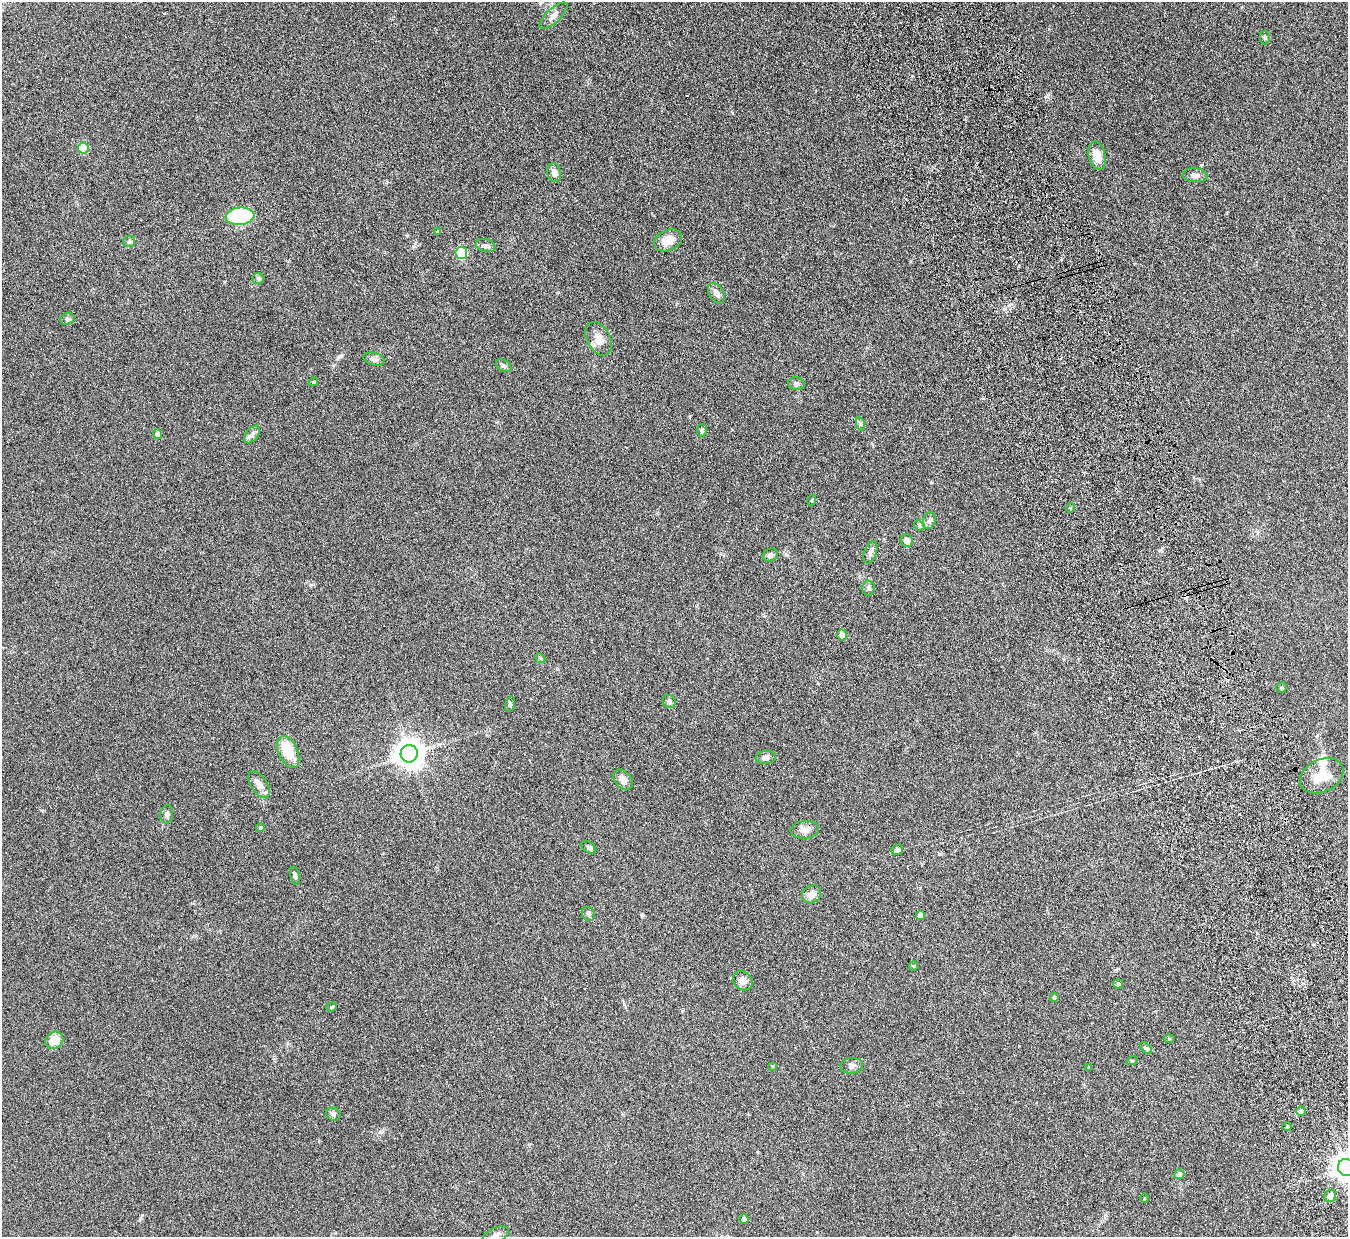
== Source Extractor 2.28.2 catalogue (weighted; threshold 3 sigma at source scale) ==
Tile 6 of 4 x 4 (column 2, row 2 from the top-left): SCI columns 1402-2747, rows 2644-3878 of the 5494 x 5412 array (HDU 1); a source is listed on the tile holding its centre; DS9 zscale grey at full resolution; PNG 1350 x 1239 px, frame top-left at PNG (2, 2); each listed source drawn as its Kron ellipse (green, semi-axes under 4 px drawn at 4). Shown black and unused: <1% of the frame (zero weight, under 4 of 7 exposures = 3% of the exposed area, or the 3 px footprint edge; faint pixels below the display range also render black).
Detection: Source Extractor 2.28.2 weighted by HDU 2 'WHT'; one run over the whole footprint, this tile lists its part. Background 0.229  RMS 0.0072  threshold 0.0293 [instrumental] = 3 sigma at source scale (4.09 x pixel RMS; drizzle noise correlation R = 1.36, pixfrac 0.8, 0.05/0.05 arcsec/px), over >= 5 px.
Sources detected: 77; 1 inside a brighter object's white glare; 2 cosmic-ray / hot-pixel residue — neither listed nor drawn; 1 inside a brighter listed object's ellipse — not listed separately; the other 73 listed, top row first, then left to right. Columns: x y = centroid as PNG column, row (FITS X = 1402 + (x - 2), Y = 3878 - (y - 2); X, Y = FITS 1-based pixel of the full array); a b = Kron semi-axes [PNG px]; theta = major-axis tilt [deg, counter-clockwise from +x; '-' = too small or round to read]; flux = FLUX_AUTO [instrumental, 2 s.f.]
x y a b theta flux
553 16 18 7 43 3.7
1265 38 7 5 90 1.1
83 148 5 5 - 21
1097 156 14 8 -77 8.1
554 173 9 7 -72 3.5
1195 175 12 7 -5 2.4
240 216 14 8 6 59
437 231 4 3 - 0.66
668 240 14 10 22 8.1
129 241 6 5 - 1.2
486 246 10 6 -14 2.1
461 253 6 5 - 34
258 279 6 5 - 1.1
716 293 11 7 -58 3.3
67 319 7 5 18 1.3
599 339 18 11 -61 7.2
374 359 11 6 -16 2.5
504 366 8 5 -30 1.7
313 382 4 4 - 0.96
796 384 8 6 -8 1.8
861 424 7 4 -70 1
702 430 6 5 - 1.1
158 434 5 4 - 4.5
252 434 10 6 52 2.3
812 500 5 3 - 0.65
1070 508 5 3 - 0.61
929 521 8 6 72 1.9
919 525 6 4 -46 1
907 541 6 6 - 4.2
870 552 11 6 69 2.4
770 555 8 6 25 1.9
868 588 7 6 - 1.7
842 635 5 5 - 5
540 658 5 4 - 0.79
1281 687 5 5 - 0.86
669 701 7 6 - 1.8
510 704 8 5 74 1.2
288 752 17 9 -66 16
409 754 8 8 - 770
766 757 10 6 4 2.2
1322 776 23 16 28 15
623 780 11 8 -47 4.4
259 784 15 8 -57 4.8
167 814 9 6 80 1.9
260 828 4 4 - 1.1
805 830 14 8 6 4
589 847 8 5 -32 1.5
897 850 6 5 - 2.2
295 876 9 4 -78 1.6
811 894 10 8 34 4.4
588 914 7 6 - 1.5
920 915 4 4 - 3.4
913 966 5 4 - 0.7
743 980 10 9 - 4.1
1118 984 5 4 - 1.2
1054 997 4 4 - 1.3
332 1007 5 4 - 0.84
1169 1038 5 3 - 0.72
54 1040 9 8 - 9
1146 1048 7 4 -44 1.2
1132 1061 6 3 17 0.7
772 1066 4 3 - 0.66
852 1066 11 8 4 2.3
1089 1067 4 3 - 0.81
1301 1111 5 5 - 1.2
333 1114 7 6 - 1.6
1287 1127 5 3 - 0.6
1346 1167 8 8 - 630
1179 1174 5 5 - 2.8
1330 1196 6 6 - 4.3
1145 1198 4 3 - 0.56
744 1219 5 4 - 1.7
496 1235 14 7 24 3
Isophote crosses this tile's border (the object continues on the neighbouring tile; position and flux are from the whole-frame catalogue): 2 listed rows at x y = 1346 1167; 496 1235
Unlisted compact peaks at least as high as the median listed source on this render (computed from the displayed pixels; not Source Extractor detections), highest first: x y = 413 246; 340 356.